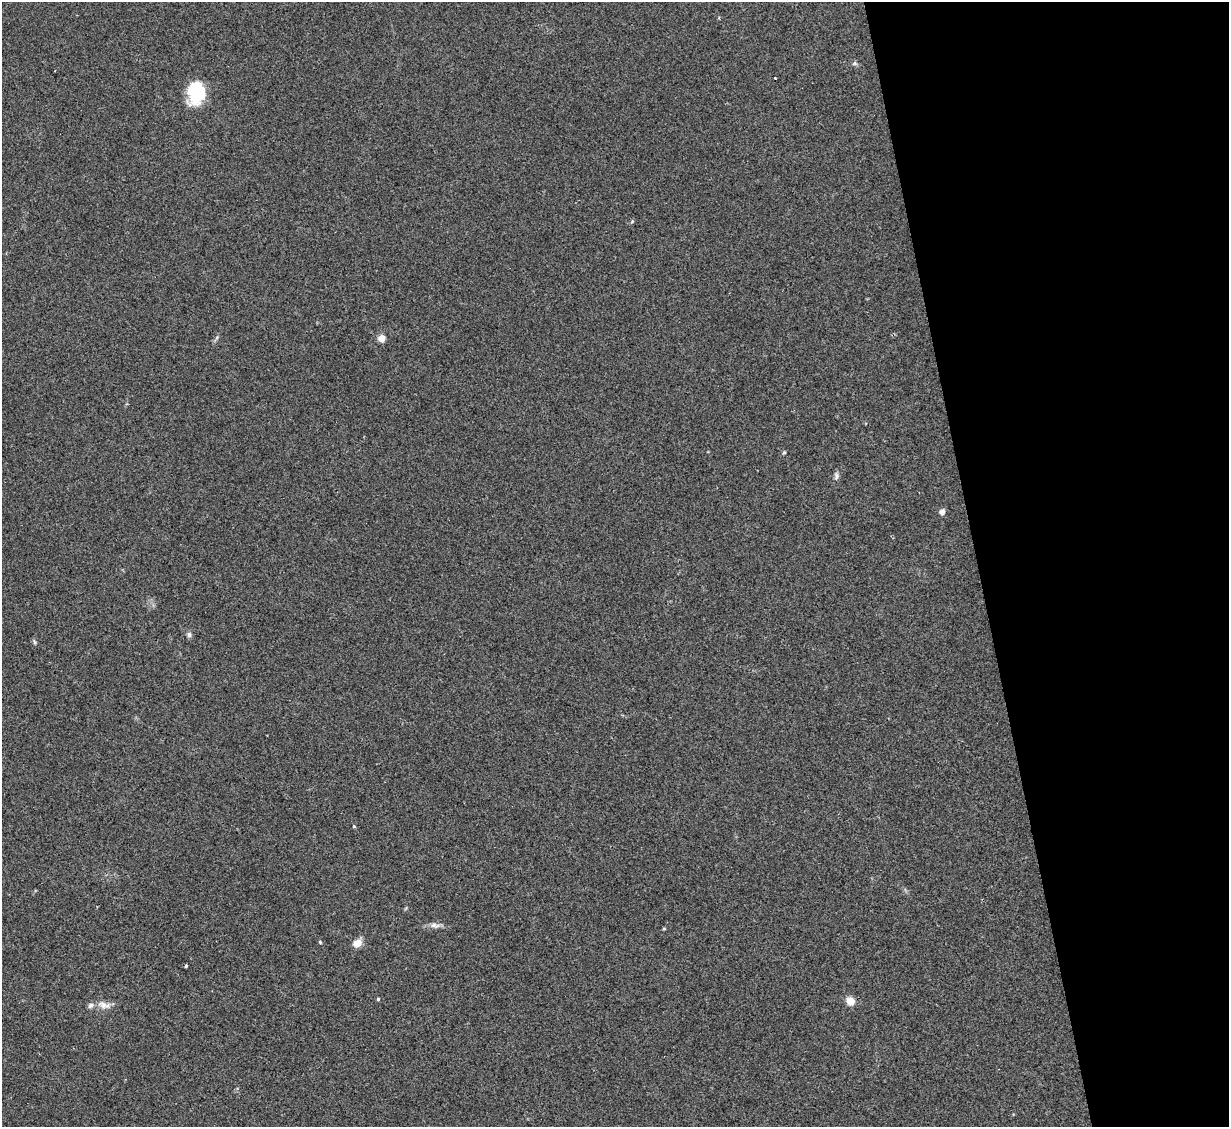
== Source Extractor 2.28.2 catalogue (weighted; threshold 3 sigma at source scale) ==
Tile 12 of 4 x 4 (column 4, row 3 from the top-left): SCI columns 3683-4909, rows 1377-2501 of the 4909 x 4890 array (HDU 1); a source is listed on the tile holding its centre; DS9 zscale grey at full resolution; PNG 1231 x 1129 px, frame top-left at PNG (2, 2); no overlay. Shown black and unused: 20% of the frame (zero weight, under 2 of 3 exposures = <1% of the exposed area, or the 3 px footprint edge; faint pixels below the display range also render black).
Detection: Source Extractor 2.28.2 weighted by HDU 2 'WHT'; one run over the whole footprint, this tile lists its part. Background 0.0784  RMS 0.0093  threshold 0.0417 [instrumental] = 3 sigma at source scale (4.5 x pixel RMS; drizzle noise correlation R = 1.50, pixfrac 1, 0.05/0.05 arcsec/px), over >= 5 px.
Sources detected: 19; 1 inside a brighter listed object's ellipse — not listed separately; the other 18 listed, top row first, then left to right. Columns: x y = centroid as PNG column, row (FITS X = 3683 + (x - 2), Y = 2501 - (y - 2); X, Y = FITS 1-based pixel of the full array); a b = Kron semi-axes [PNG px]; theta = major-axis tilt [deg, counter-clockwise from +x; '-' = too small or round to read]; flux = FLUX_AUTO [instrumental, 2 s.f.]
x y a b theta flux
855 63 7 6 - 1.9
775 78 2 2 - 1.1
196 93 26 18 82 39
382 338 5 4 - 22
784 452 4 4 - 1.1
836 476 10 6 -80 2.7
942 512 7 7 - 3.3
189 635 8 6 -89 2.3
35 642 7 4 -70 1.5
354 826 4 3 - 1.1
435 925 15 7 -10 4.7
664 929 5 3 - 0.85
320 942 4 4 - 0.97
357 943 9 7 27 9.9
186 966 3 3 - 3.1
378 999 4 4 - 1.2
850 1001 10 8 -48 8.8
104 1005 19 9 -16 7.7